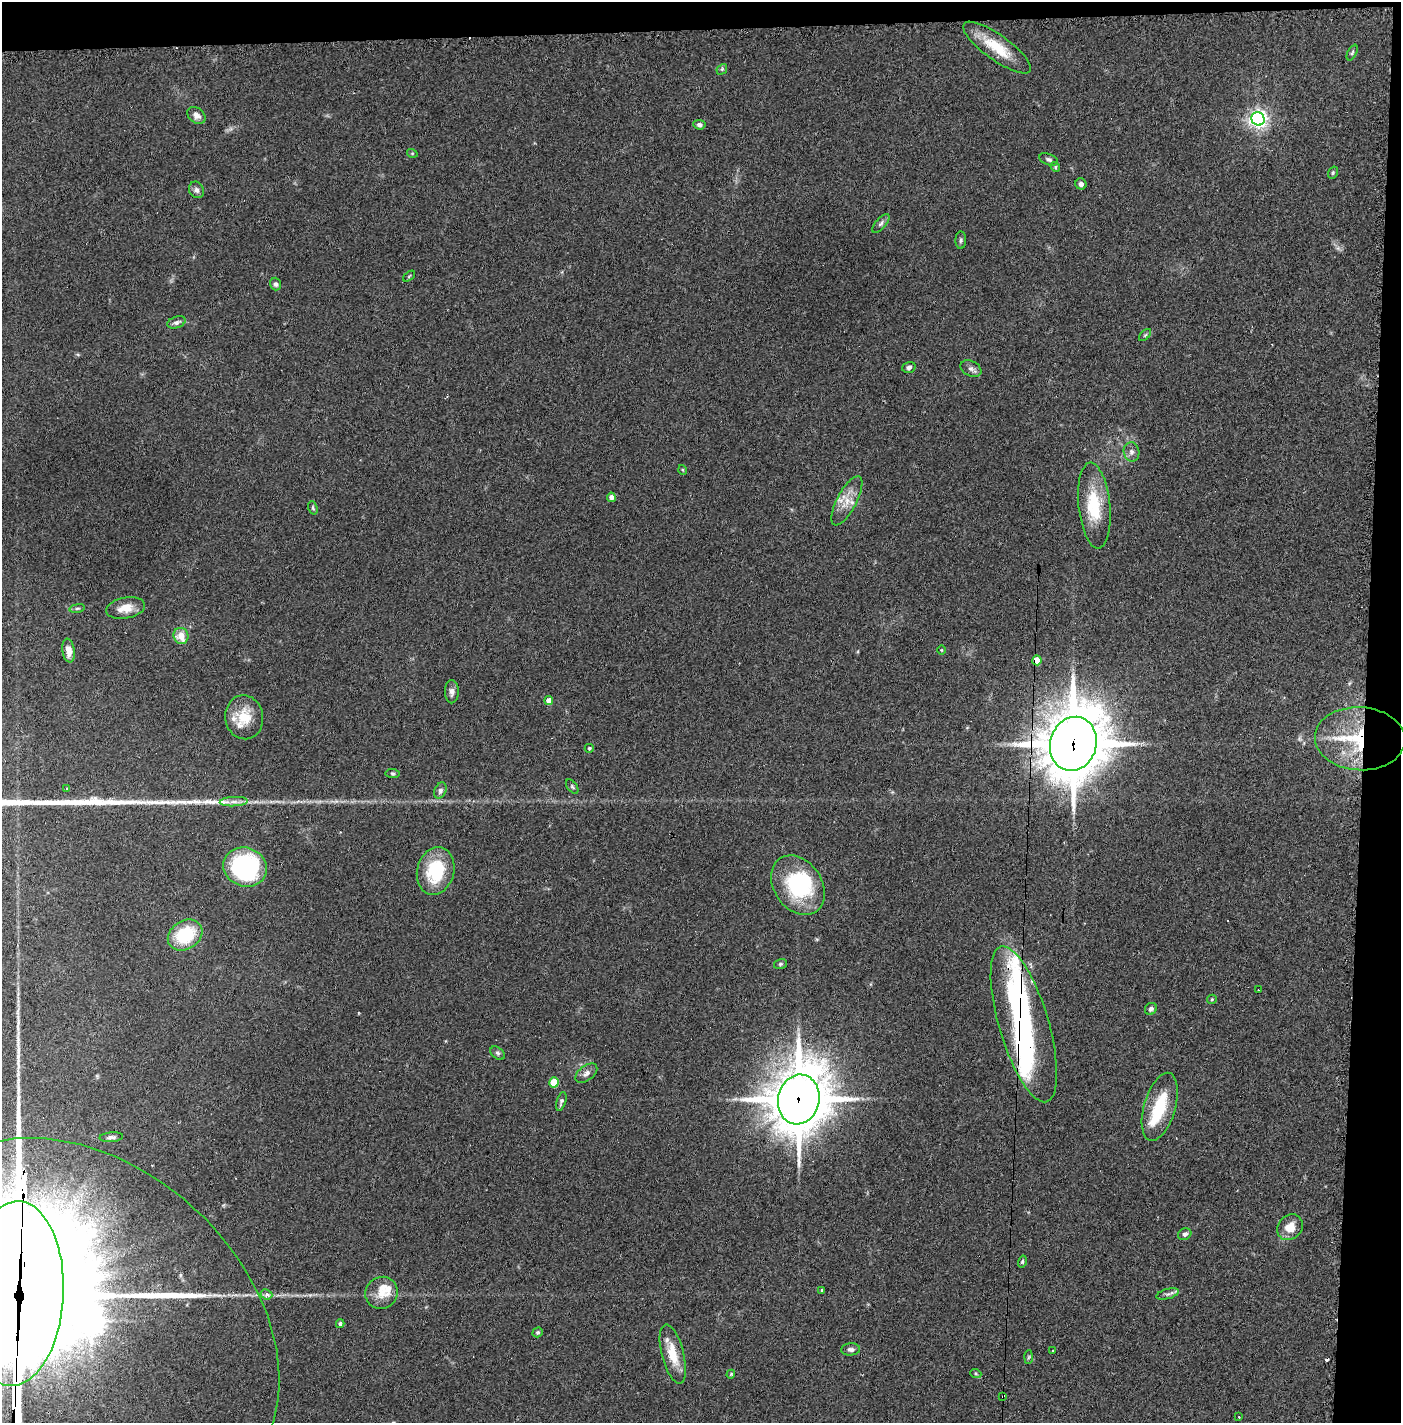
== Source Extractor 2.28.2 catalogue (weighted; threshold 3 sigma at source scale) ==
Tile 3 of 3 x 3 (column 3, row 1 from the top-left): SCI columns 2861-4259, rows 2882-4302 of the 4277 x 4302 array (HDU 1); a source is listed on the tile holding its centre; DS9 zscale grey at full resolution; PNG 1403 x 1425 px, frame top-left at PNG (2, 2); each listed source drawn as its Kron ellipse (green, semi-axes under 4 px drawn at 4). Shown black and unused: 5% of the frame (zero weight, under 2 of 3 exposures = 1% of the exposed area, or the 3 px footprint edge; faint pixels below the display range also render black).
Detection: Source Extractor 2.28.2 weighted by HDU 2 'WHT'; one run over the whole footprint, this tile lists its part. Background 0.0927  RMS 0.0075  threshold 0.0337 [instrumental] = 3 sigma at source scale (4.5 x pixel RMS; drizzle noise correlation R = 1.50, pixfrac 1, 0.05/0.05 arcsec/px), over >= 5 px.
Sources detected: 99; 3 inside a brighter object's white glare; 3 cosmic-ray / hot-pixel residue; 1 long thin detection or spike segment (spike, bleed or trail) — neither listed nor drawn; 14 inside a brighter listed object's ellipse — not listed separately; the other 78 listed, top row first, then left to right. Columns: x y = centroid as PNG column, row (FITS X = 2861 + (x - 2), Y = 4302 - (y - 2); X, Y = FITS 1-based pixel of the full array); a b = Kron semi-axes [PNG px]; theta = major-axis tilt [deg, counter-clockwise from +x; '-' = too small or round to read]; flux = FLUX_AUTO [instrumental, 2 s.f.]
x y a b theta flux
997 47 40 12 -36 24
1352 53 8 4 63 1.4
722 69 6 4 47 1.1
196 115 10 7 -38 4.3
1258 119 7 6 - 340
699 125 6 5 - 2.3
412 153 5 3 - 0.73
1049 159 10 5 -22 1.9
1055 167 5 4 - 1
1333 173 6 4 70 1.2
1081 184 6 5 - 2.6
196 190 8 7 - 2.7
881 223 11 5 49 2.3
961 240 9 5 88 1.7
409 276 7 3 38 0.86
276 284 6 5 - 1.8
176 322 9 5 19 2.6
1145 335 7 4 45 1.2
909 367 7 5 18 1.9
971 369 11 7 -25 2.8
1131 452 9 8 - 3
683 470 5 3 - 0.63
611 497 4 4 - 3.8
847 501 27 10 62 12
1094 505 43 15 -84 32
313 508 7 4 -72 1.2
77 608 8 4 9 1.3
125 608 20 10 10 10
181 636 8 7 - 9.7
942 650 5 3 - 0.66
69 651 12 6 -82 7.9
1037 660 5 4 - 14
452 692 11 7 -89 3.4
549 700 4 4 - 6.1
244 717 22 19 -80 18
1360 739 45 31 -3 65
1073 744 27 23 73 4100
589 748 4 4 - 0.98
393 774 7 4 -6 1.1
572 787 8 4 -52 1.2
66 789 3 2 - 1
440 790 8 6 68 2.4
234 802 14 4 3 4
245 867 22 19 -21 100
436 871 24 18 75 41
798 885 32 24 -55 62
185 935 18 14 31 36
780 964 6 5 - 1.2
1258 990 3 2 - 0.8
1212 999 5 4 - 0.91
1151 1009 6 5 - 2.2
1024 1024 81 25 -73 130
498 1053 8 5 -40 1.6
586 1073 13 7 38 3.7
554 1082 5 5 - 24
799 1099 25 20 77 3700
561 1101 10 4 74 1.7
1160 1107 35 15 74 33
111 1137 12 5 5 2.4
1290 1227 14 11 44 9.9
1185 1234 7 5 29 2.5
1022 1261 6 4 74 1.1
822 1290 3 3 - 1.5
382 1293 16 16 - 11
14 1294 92 49 87 39000
266 1294 6 5 - 3.3
1168 1294 11 5 15 2.2
91 1321 213 152 -42 17000
340 1324 4 4 - 2
538 1332 5 4 - 1.4
851 1349 9 6 5 2.4
1052 1351 3 3 - 0.92
673 1354 30 11 -75 17
1029 1357 7 4 87 1.1
731 1374 4 3 - 0.64
976 1374 5 3 - 0.81
1003 1396 3 2 - 0.58
1239 1417 3 2 - 0.48
Overlapping masked pixels (flux is a lower limit): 7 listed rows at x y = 1037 660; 1360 739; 1073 744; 1024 1024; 799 1099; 14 1294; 1003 1396
Isophote crosses this tile's border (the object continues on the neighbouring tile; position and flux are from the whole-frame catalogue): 1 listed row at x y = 14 1294